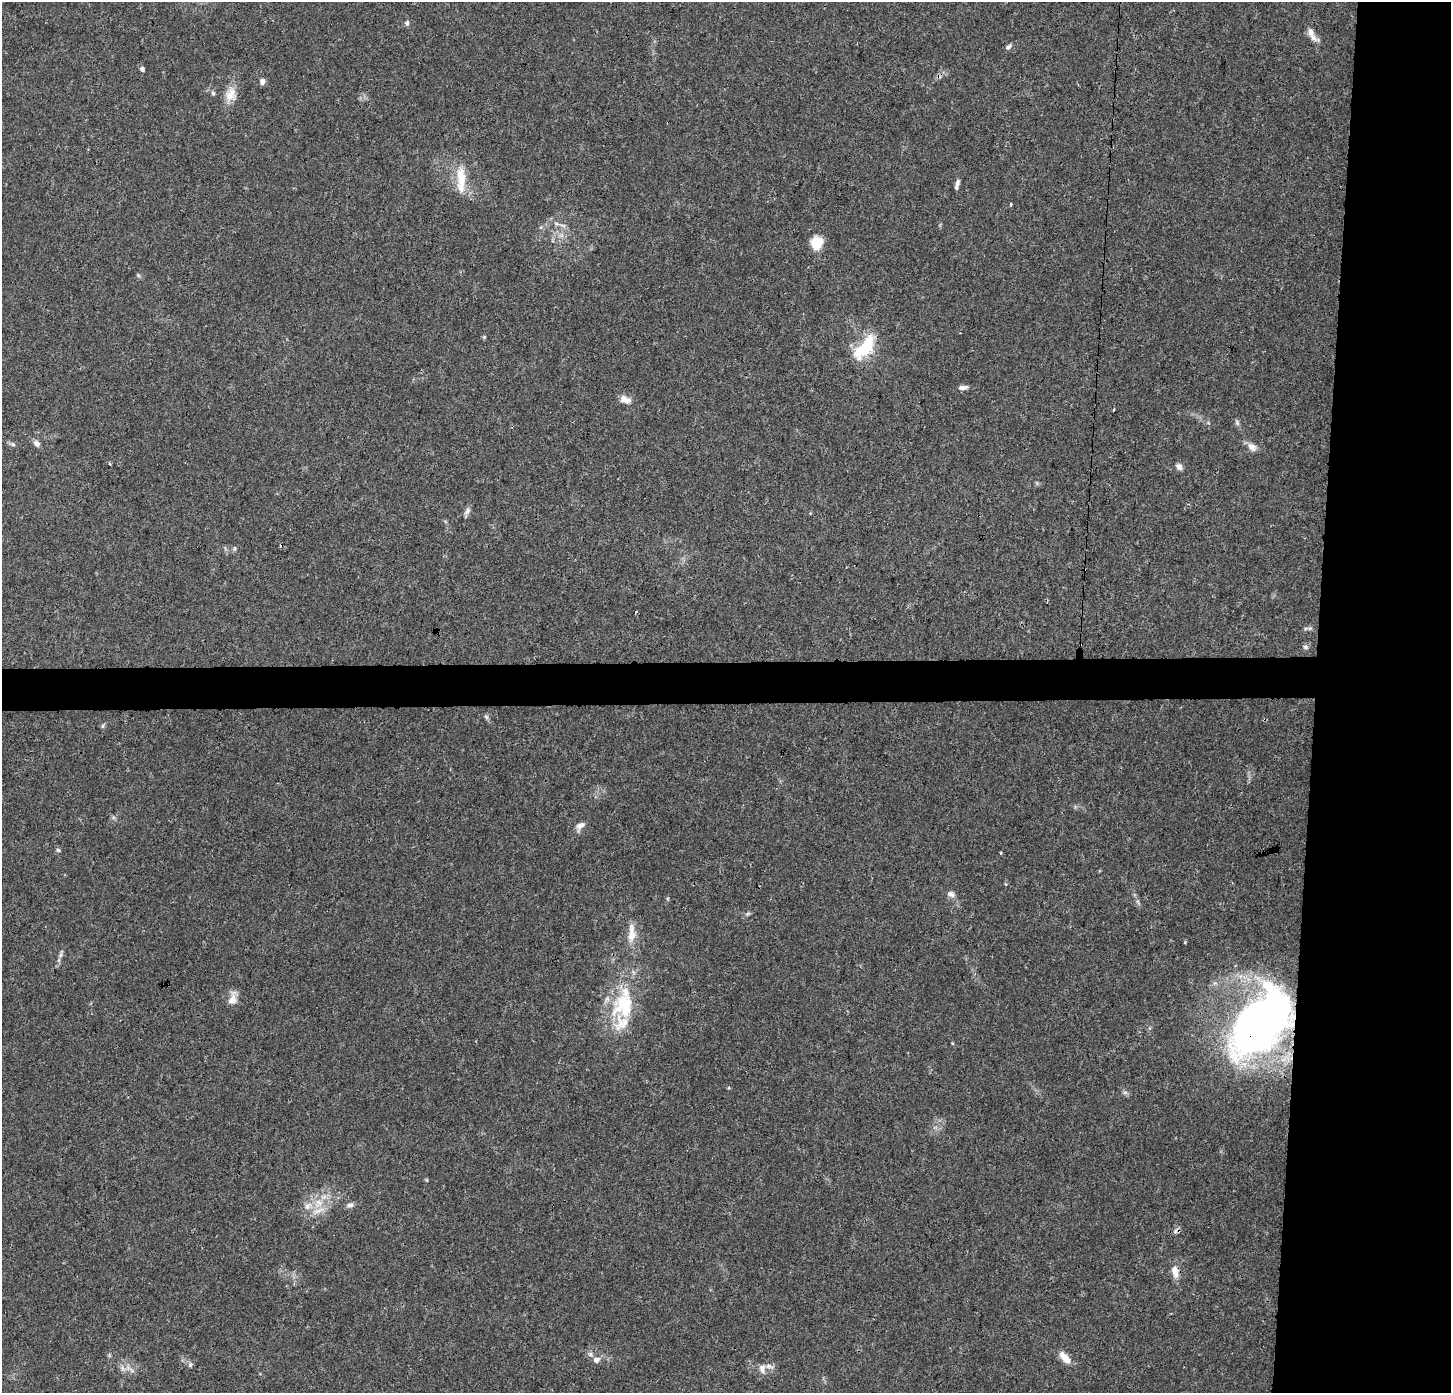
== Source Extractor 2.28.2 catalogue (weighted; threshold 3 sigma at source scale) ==
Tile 6 of 3 x 3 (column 3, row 2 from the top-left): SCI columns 2906-4354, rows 1605-2995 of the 4354 x 4601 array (HDU 1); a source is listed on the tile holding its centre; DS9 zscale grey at full resolution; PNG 1453 x 1395 px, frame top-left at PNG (2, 2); no overlay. Shown black and unused: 12% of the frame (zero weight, under 3 of 4 exposures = <1% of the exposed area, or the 3 px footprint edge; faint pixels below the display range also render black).
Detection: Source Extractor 2.28.2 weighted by HDU 2 'WHT'; one run over the whole footprint, this tile lists its part. Background 0.0374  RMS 0.0038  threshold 0.0172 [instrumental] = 3 sigma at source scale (4.5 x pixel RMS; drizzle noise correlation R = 1.50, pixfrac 1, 0.0396/0.0396 arcsec/px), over >= 5 px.
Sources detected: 57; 2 cosmic-ray / hot-pixel residue — not listed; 5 inside a brighter listed object's ellipse — not listed separately; the other 50 listed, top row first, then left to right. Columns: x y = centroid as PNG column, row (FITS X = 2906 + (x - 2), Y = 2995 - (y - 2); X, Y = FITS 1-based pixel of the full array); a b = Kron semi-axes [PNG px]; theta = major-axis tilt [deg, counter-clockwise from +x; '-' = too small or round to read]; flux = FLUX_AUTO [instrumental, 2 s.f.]
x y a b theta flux
407 23 6 5 - 1.1
1313 37 18 7 -34 2.2
1008 47 9 5 45 0.94
142 69 5 5 - 0.94
262 81 7 6 - 1.6
213 93 7 5 -75 0.73
230 94 20 14 64 5.4
461 179 40 11 -89 9.2
957 183 10 5 76 1.6
1011 204 4 3 - 0.42
562 225 12 3 -10 1.1
817 243 13 11 72 9.4
484 337 5 4 - 0.45
865 348 33 14 51 17
963 387 11 6 3 1.6
625 399 15 8 -18 2.8
1113 409 3 3 - 0.5
1237 422 8 5 -72 0.87
36 443 10 7 -50 1.6
13 444 7 5 -42 0.88
1252 447 14 9 -43 2.5
1179 467 8 6 -42 1.7
467 511 12 6 55 1.4
234 548 7 4 81 0.62
1310 628 6 4 18 0.66
1305 647 7 5 -3 0.96
486 717 7 5 -45 0.74
102 726 6 4 71 0.56
580 826 14 8 39 2.1
58 850 6 5 - 0.64
1006 884 5 3 - 0.39
951 894 11 7 -22 1.6
748 914 8 4 9 0.67
632 934 23 10 87 5.2
1185 942 4 3 - 0.35
61 955 9 4 81 1.1
1215 983 5 5 - 0.76
233 999 18 9 78 3.3
624 1005 38 30 80 24
1261 1023 74 39 52 230
318 1203 16 12 55 6.6
350 1205 10 6 16 1.3
1176 1231 10 7 24 1.3
1175 1271 15 8 -79 4
590 1354 8 6 -47 1.2
1065 1358 16 8 -48 4.4
597 1360 9 8 - 1.8
190 1364 7 6 - 0.86
122 1368 7 5 -49 1.1
762 1369 14 9 -80 2.2
Overlapping masked pixels (flux is a lower limit): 2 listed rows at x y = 1261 1023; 1176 1231